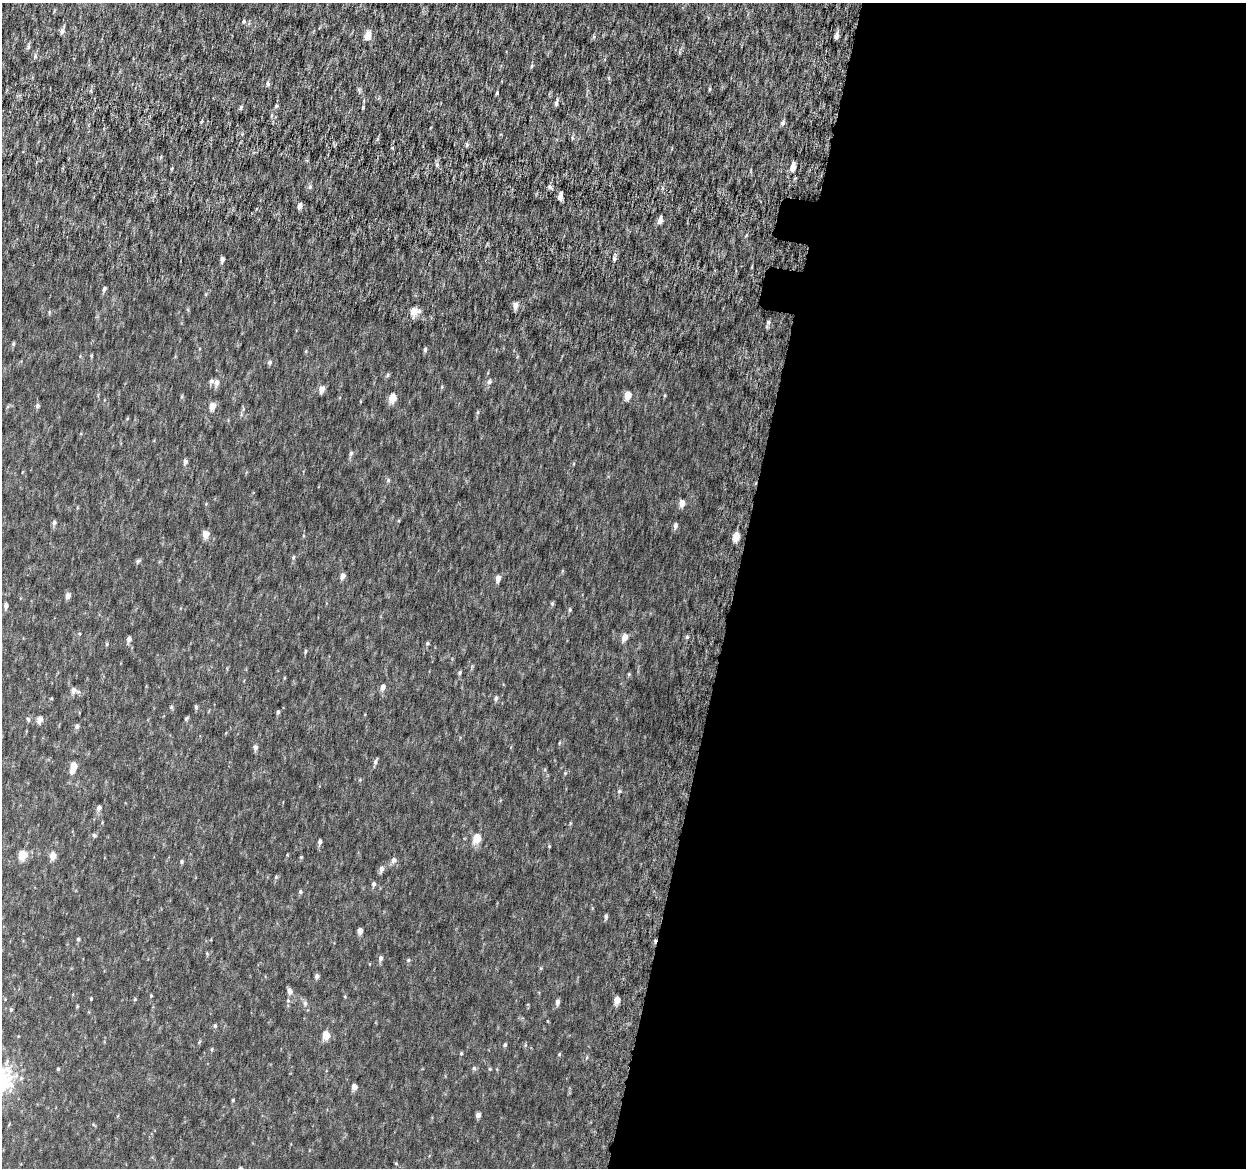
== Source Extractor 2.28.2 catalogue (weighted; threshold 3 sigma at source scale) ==
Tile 12 of 4 x 4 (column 4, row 3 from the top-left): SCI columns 3782-5025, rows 1474-2639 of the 5084 x 5337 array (HDU 1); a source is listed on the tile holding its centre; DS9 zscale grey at full resolution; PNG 1248 x 1170 px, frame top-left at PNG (2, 3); no overlay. Shown black and unused: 41% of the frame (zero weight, under 6 of 12 exposures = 5% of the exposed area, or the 3 px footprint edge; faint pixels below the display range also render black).
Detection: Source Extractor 2.28.2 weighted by HDU 2 'WHT'; one run over the whole footprint, this tile lists its part. Background 0.00184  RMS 0.0014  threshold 0.00563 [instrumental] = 3 sigma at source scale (4.09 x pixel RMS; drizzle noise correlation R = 1.36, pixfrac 0.8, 0.0396/0.0396 arcsec/px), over >= 5 px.
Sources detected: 127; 1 inside a brighter listed object's ellipse — not listed separately; the other 126 listed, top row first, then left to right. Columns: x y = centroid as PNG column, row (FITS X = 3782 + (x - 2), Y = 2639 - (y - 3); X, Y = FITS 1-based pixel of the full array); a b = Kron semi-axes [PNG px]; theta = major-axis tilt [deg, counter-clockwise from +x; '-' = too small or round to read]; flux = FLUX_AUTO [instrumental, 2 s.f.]
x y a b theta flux
244 21 6 5 - 0.21
62 31 7 5 71 0.47
368 36 5 5 - 2.5
836 36 5 4 - 0.54
35 56 7 4 82 0.23
532 66 5 4 - 0.17
268 83 8 5 -82 0.26
710 89 5 3 - 0.14
91 90 6 4 73 0.17
497 93 4 3 - 0.15
556 103 7 4 81 0.37
276 106 5 4 - 0.17
241 107 7 4 59 0.19
363 107 5 4 - 0.15
783 123 7 6 - 0.3
572 138 7 3 -82 0.17
467 144 6 5 - 0.2
437 164 5 5 - 0.24
793 167 7 4 82 1.1
172 168 5 3 - 0.13
310 187 7 6 - 0.27
550 187 6 6 - 0.32
560 197 6 4 81 0.79
300 206 6 5 - 0.48
660 220 6 4 76 0.7
222 259 4 4 - 0.45
614 259 7 5 -89 0.28
104 289 6 4 63 0.27
515 305 6 5 - 0.81
414 311 6 5 - 2.3
768 322 6 6 - 0.28
13 344 5 4 - 0.16
425 350 6 4 88 0.23
306 351 6 3 73 0.13
270 362 6 5 - 0.26
388 375 6 4 89 0.16
489 382 7 6 - 0.33
217 383 9 6 86 0.49
442 387 5 3 - 0.13
322 389 6 5 - 0.97
628 395 5 4 - 1.9
392 398 5 5 - 2.6
37 406 5 5 - 0.27
212 406 5 5 - 1.6
478 412 6 4 89 0.15
351 453 6 5 - 0.28
185 462 5 4 - 0.46
388 480 6 5 - 0.2
682 503 5 5 - 1.2
54 522 6 5 - 0.31
675 526 7 5 90 0.36
206 534 5 5 - 1.6
736 536 5 5 - 2.2
293 557 6 4 86 0.2
138 561 6 5 - 0.23
343 576 6 5 - 0.62
498 578 6 4 84 0.75
68 595 5 4 - 0.74
552 604 6 5 - 0.17
6 605 5 4 - 0.4
570 610 6 4 89 0.17
625 637 6 5 - 1
687 637 5 4 - 0.19
129 639 5 5 - 0.52
427 643 5 4 - 0.19
107 644 5 4 - 0.15
305 651 7 3 81 0.14
460 672 6 4 72 0.18
629 674 6 4 73 0.13
284 678 5 3 - 0.098
383 687 6 5 - 0.66
73 690 7 6 - 0.64
496 698 6 5 - 0.32
196 707 5 4 - 0.22
278 712 5 4 - 0.21
186 718 6 4 44 0.18
28 719 5 4 - 0.26
40 720 6 5 - 0.79
77 726 6 5 - 0.31
255 747 6 5 - 0.42
375 762 8 4 70 0.33
73 766 7 5 74 2.5
565 773 4 4 - 0.12
619 791 5 4 - 0.17
99 808 5 5 - 0.44
94 835 6 5 - 0.2
477 838 5 5 - 3.4
320 842 5 4 - 0.36
549 846 4 3 - 0.11
22 855 5 5 - 3.9
53 856 5 5 - 1.5
301 857 4 4 - 0.13
394 860 7 6 - 0.47
182 862 5 5 - 0.19
381 869 8 5 79 0.52
276 877 5 5 - 0.17
374 884 5 4 - 0.29
300 892 5 4 - 0.2
606 917 5 4 - 0.27
360 931 4 4 - 0.8
78 939 4 4 - 0.21
380 958 6 5 - 0.38
408 960 5 4 - 0.17
317 976 5 4 - 0.37
290 991 6 5 - 0.59
151 996 4 3 - 0.13
91 999 3 3 - 0.12
617 1000 5 4 - 1.5
288 1001 6 5 - 0.23
557 1002 6 5 - 0.45
305 1003 7 5 -70 0.32
77 1006 5 3 - 0.11
11 1010 5 4 - 0.16
215 1026 5 4 - 0.19
326 1035 5 5 - 3
505 1045 5 4 - 0.17
212 1049 5 3 - 0.13
461 1053 5 4 - 0.15
559 1054 5 4 - 0.12
587 1057 5 3 - 0.12
474 1068 6 5 - 0.2
58 1069 4 4 - 0.15
490 1069 5 4 - 0.12
354 1087 5 4 - 0.95
233 1100 4 3 - 0.13
478 1115 5 4 - 0.46